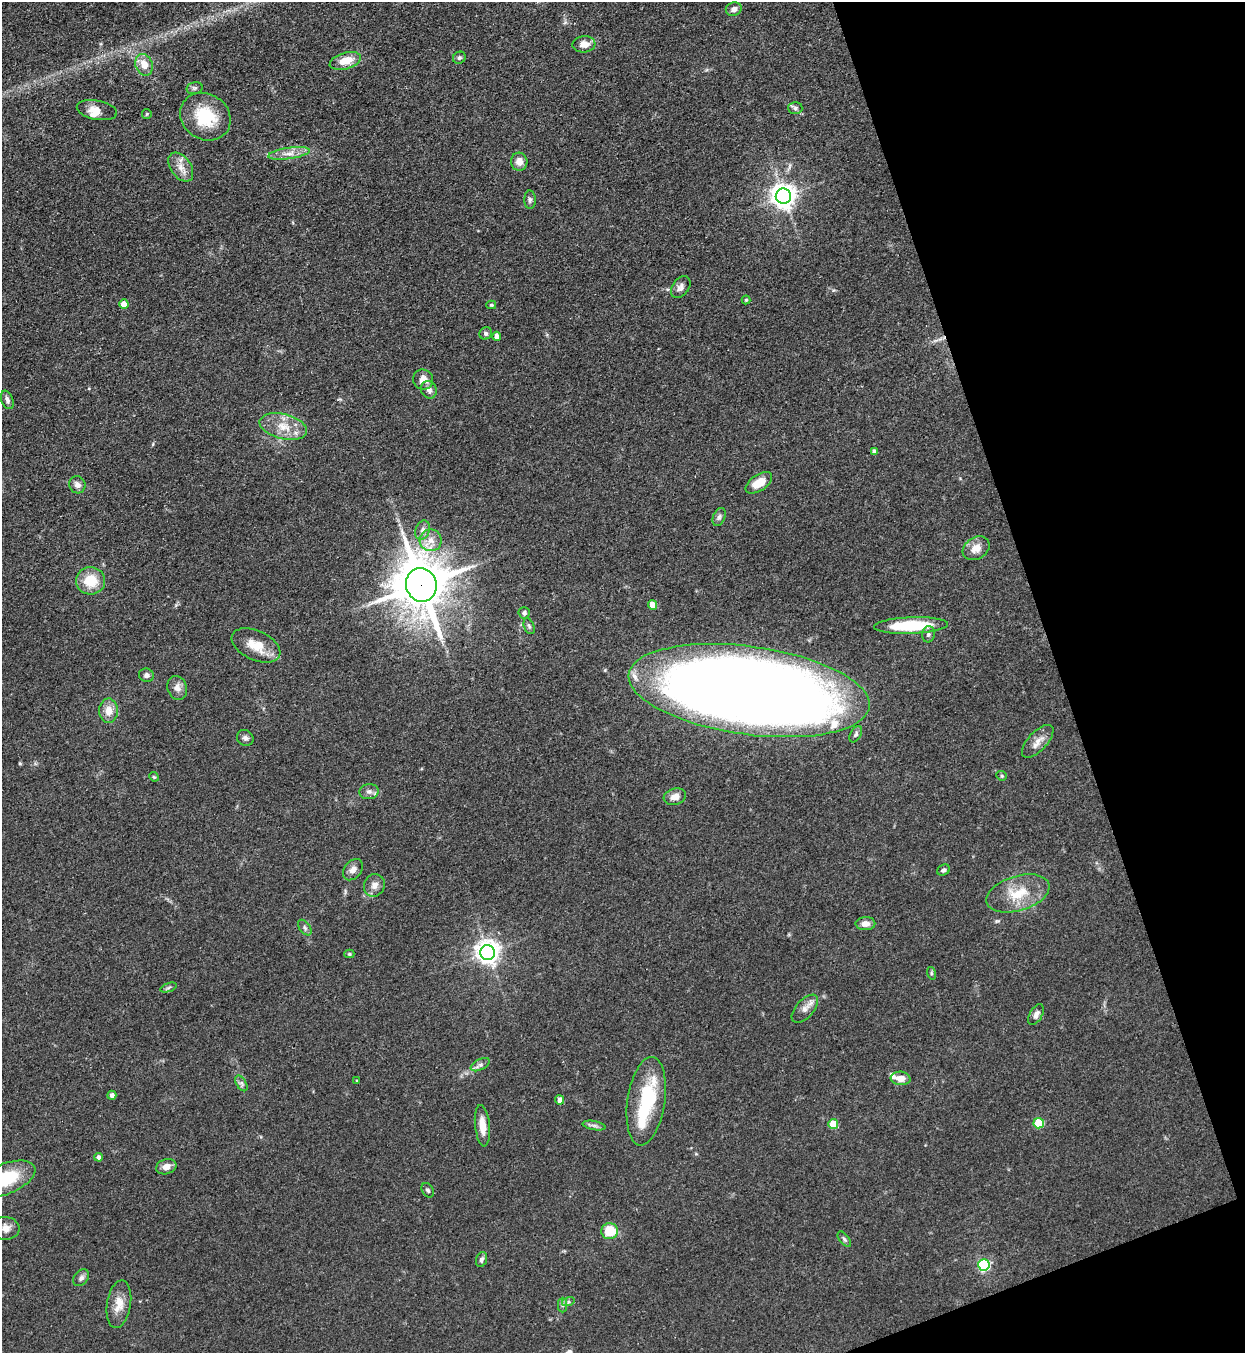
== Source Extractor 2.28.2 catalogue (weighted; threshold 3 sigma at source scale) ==
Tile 12 of 4 x 4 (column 4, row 3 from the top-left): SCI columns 4036-5278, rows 1388-2738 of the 5457 x 5478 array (HDU 1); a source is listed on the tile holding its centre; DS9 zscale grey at full resolution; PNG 1247 x 1355 px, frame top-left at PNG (2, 2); each listed source drawn as its Kron ellipse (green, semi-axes under 4 px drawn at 4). Shown black and unused: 17% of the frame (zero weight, under 3 of 4 exposures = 5% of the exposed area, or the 3 px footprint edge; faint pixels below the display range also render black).
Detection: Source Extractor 2.28.2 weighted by HDU 2 'WHT'; one run over the whole footprint, this tile lists its part. Background 0.0726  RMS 0.0059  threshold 0.0264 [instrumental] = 3 sigma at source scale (4.5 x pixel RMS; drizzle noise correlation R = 1.50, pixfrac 1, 0.05/0.05 arcsec/px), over >= 5 px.
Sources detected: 93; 1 inside a brighter object's white glare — neither listed nor drawn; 5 inside a brighter listed object's ellipse — not listed separately; the other 87 listed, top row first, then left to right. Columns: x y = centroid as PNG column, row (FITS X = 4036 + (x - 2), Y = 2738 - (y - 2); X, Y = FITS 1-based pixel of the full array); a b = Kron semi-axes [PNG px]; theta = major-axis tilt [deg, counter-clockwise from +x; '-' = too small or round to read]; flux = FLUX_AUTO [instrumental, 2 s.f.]
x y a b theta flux
734 9 8 6 18 3.1
584 44 11 8 4 5.4
459 58 6 5 - 1.3
345 61 16 8 16 9.9
144 65 11 8 -67 7.8
194 88 8 6 14 1.4
795 108 7 6 - 1.5
97 110 20 9 -11 6.1
147 114 5 4 - 0.71
205 117 26 22 -34 28
289 153 21 5 8 5.3
519 162 9 8 - 5.3
181 167 16 10 -55 5.9
783 196 7 7 - 560
530 200 9 5 -90 1.6
681 287 12 8 54 2.8
746 300 4 4 - 0.73
124 304 4 4 - 7.5
491 305 5 4 - 0.75
486 333 6 6 - 1.3
497 336 4 4 - 4.1
423 379 10 10 - 5.7
429 390 9 7 -60 2.8
7 400 9 6 -69 2.2
283 427 24 12 -14 12
874 451 4 4 - 1.9
759 483 15 8 34 9.9
77 485 8 8 - 3.2
719 517 9 6 68 1.8
422 530 10 7 71 3.2
431 540 11 11 - 5.9
976 548 14 10 32 6.5
91 581 14 13 - 15
421 585 17 15 -73 2900
652 605 5 4 - 7.5
524 613 5 5 - 1.4
911 625 37 8 2 33
529 626 8 5 -69 1.3
928 634 8 6 86 1.8
256 645 26 14 -25 12
146 675 7 6 - 2.2
177 688 12 9 -70 4.1
749 690 121 44 -8 1300
109 711 12 9 89 6.4
856 734 9 5 61 1.5
245 738 9 7 -41 2
1038 741 21 9 47 5.9
1001 776 5 4 - 0.81
154 777 5 4 - 0.66
369 792 10 7 7 2.5
675 797 11 8 16 4.4
353 870 12 8 51 3.7
944 870 7 5 28 1.7
374 885 11 10 - 4
1018 893 32 17 17 20
865 924 10 6 2 4.4
305 927 9 5 -53 1.6
488 953 7 7 - 480
349 954 5 4 - 0.86
931 973 6 4 -72 0.85
168 988 8 3 19 1
805 1009 17 9 48 4.6
1036 1015 11 6 60 2.7
480 1065 10 5 25 2
901 1078 10 6 -5 5.7
357 1081 4 4 - 0.7
241 1083 8 5 -59 1.7
112 1095 4 4 - 2.4
559 1100 4 4 - 3.8
646 1101 44 18 81 39
1039 1123 5 5 - 26
833 1124 5 5 - 15
594 1125 11 4 -11 1.9
482 1126 21 7 -84 7.3
99 1157 4 4 - 2.7
166 1167 10 7 17 4
5 1179 32 15 22 32
428 1190 8 5 -59 1.4
5 1228 14 11 -4 6
610 1231 8 8 - 18
844 1239 9 5 -52 1.3
481 1259 8 5 72 1.6
984 1265 6 5 - 88
81 1278 9 7 48 2.1
568 1302 6 4 18 1.2
119 1304 24 12 81 8.4
563 1305 7 4 90 1.2
Overlapping masked pixels (flux is a lower limit): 2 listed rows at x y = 421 585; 749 690
Isophote crosses this tile's border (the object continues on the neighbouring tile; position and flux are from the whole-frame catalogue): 2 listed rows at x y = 5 1179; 5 1228